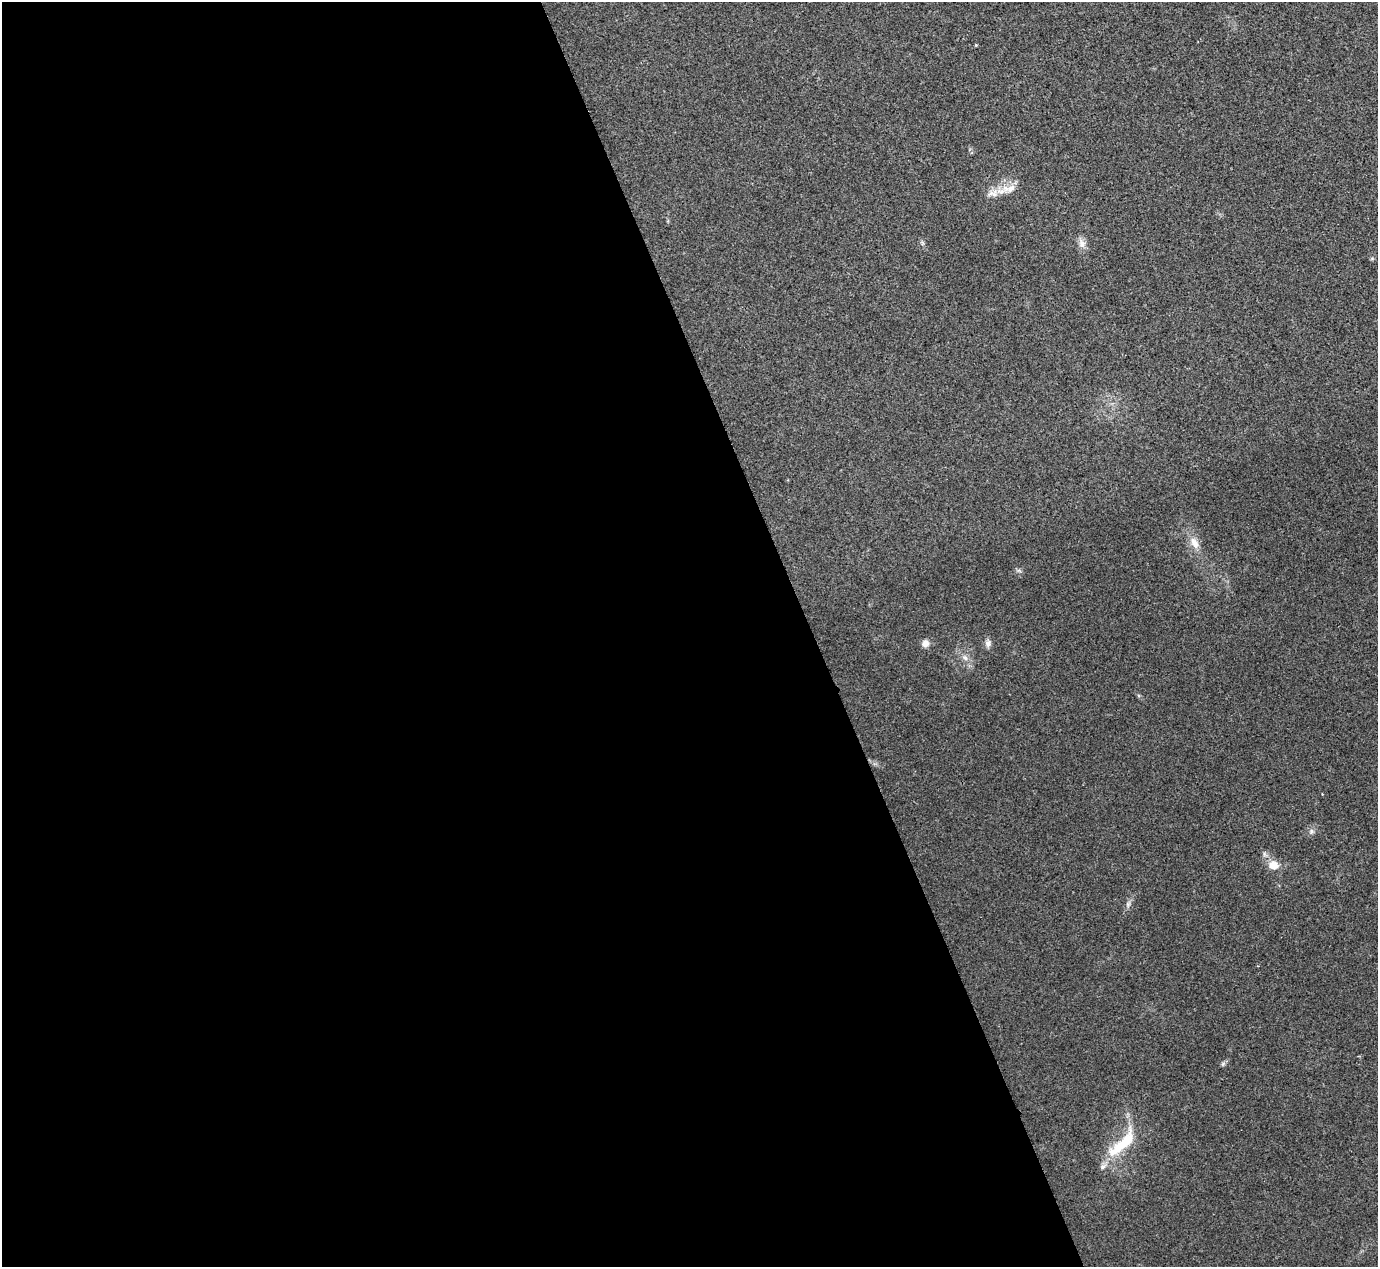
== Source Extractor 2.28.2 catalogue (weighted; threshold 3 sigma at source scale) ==
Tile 9 of 4 x 4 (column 1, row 3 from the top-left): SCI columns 6-1381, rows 1423-2687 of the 5517 x 5505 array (HDU 1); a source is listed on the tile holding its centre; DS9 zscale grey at full resolution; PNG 1380 x 1269 px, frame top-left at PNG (2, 2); no overlay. Shown black and unused: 59% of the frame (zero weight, under 3 of 4 exposures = <1% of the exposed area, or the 3 px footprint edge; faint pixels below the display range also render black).
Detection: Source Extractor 2.28.2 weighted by HDU 2 'WHT'; one run over the whole footprint, this tile lists its part. Background 0.0197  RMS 0.0059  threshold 0.0265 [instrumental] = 3 sigma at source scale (4.5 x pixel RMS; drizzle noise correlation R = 1.50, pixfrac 1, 0.05/0.05 arcsec/px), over >= 5 px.
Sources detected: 13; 1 inside a brighter listed object's ellipse — not listed separately; the other 12 listed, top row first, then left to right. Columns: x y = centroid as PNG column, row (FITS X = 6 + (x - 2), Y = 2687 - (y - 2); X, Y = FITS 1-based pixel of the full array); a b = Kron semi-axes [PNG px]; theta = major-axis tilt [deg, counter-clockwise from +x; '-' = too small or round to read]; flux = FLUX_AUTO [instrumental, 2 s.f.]
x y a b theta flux
976 45 3 3 - 0.46
1009 189 23 10 1 7.8
1082 243 12 8 -71 3.3
1194 543 17 10 -64 5.9
925 643 9 8 - 3.4
988 643 10 8 86 2.4
965 657 9 6 -48 2.4
1312 831 7 5 -28 1.5
1273 865 13 12 - 6.2
1128 904 6 6 - 1.3
1223 1064 7 4 19 1
1122 1144 52 14 45 24